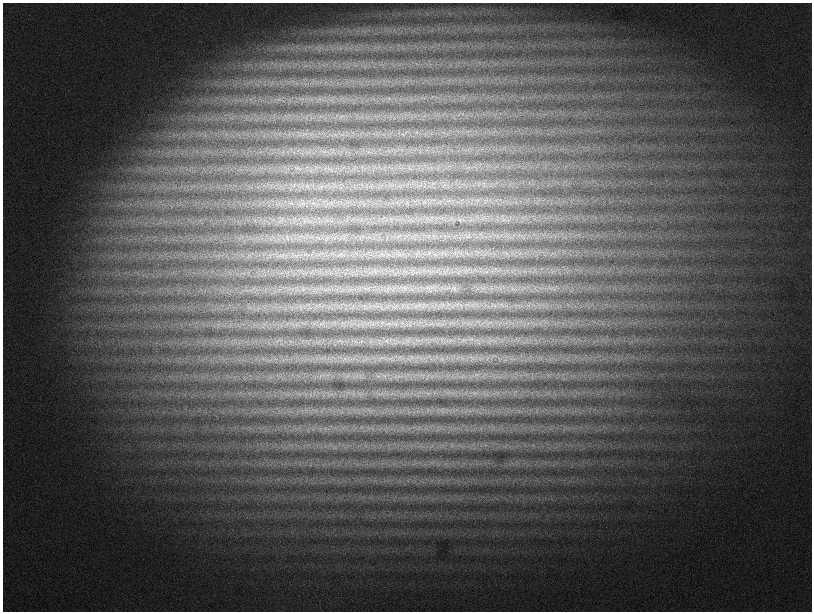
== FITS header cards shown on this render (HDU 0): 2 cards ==
NAXIS1  =                 1619
NAXIS2  =                 1219

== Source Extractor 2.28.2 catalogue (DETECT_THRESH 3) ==
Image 1619 x 1219 px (HDU 0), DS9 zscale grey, zoomed out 1/2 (1 PNG px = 2 x 2 image px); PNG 814 x 614 px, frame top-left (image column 2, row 1218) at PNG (3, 3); no overlay
Background 1490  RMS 71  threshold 212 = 3 sigma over >= 5 px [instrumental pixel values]
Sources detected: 152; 2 cannot appear on this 1/2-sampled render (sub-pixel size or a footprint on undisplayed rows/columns) and are not listed; the other 150 listed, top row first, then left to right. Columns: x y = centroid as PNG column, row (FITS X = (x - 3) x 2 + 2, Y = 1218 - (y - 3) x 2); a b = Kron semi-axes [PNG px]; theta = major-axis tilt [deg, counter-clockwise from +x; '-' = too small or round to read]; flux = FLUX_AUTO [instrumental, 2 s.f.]
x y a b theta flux
311 99 5 2 - 19000
293 117 4 2 - 14000
308 152 4 2 - 17000
332 152 4 2 - 13000
300 169 6 1 -75 10000
308 188 5 1 - 9800
477 201 7 3 -57 22000
313 203 10 3 27 41000
298 219 4 2 - 14000
458 219 11 2 -11 36000
315 221 5 2 - 19000
330 221 5 3 - 18000
495 235 3 2 - 12000
508 235 5 2 - 13000
476 236 6 2 -24 23000
287 237 8 3 -53 24000
319 237 4 2 - 13000
328 237 3 2 - 11000
425 253 5 3 - 22000
455 253 5 3 - 31000
438 254 6 2 -30 18000
445 254 4 2 - 16000
467 254 5 2 - 13000
259 255 3 2 - 8600
294 255 9 4 27 48000
304 255 5 3 - 26000
317 255 6 5 - 45000
428 270 5 2 - 13000
467 270 8 4 -72 35000
350 271 4 2 - 12000
375 271 4 3 - 23000
412 271 3 2 - 12000
455 271 6 3 8 37000
464 271 11 2 -51 19000
478 271 7 2 -48 24000
492 271 6 4 1 43000
369 272 3 3 - 16000
444 272 7 3 -57 26000
484 287 6 3 -37 27000
511 287 4 2 - 15000
368 288 5 2 - 23000
405 288 11 6 21 76000
443 288 10 3 -34 29000
450 288 13 3 -28 42000
454 288 7 4 -59 37000
483 288 6 2 -49 21000
287 289 7 2 74 16000
328 289 6 3 -12 26000
343 289 6 3 -62 28000
352 289 4 2 - 14000
391 289 8 5 -42 46000
433 289 4 2 - 16000
293 290 4 2 - 15000
388 305 8 8 - 66000
442 305 13 8 25 68000
446 305 8 4 -71 32000
456 305 12 3 -29 51000
478 305 10 4 -44 42000
485 305 9 4 25 53000
502 305 10 5 -33 63000
507 305 6 4 72 31000
300 306 4 2 - 17000
346 306 6 4 60 35000
353 306 9 4 64 29000
362 306 12 7 -19 84000
375 306 8 6 29 69000
417 306 21 8 3 170000
461 306 6 5 - 41000
469 306 9 6 3 78000
495 306 8 4 46 46000
528 306 5 3 - 36000
544 306 5 2 - 21000
315 307 6 3 -53 29000
341 307 6 5 - 49000
398 307 6 5 - 57000
435 307 12 4 50 31000
453 307 6 2 -45 23000
295 308 12 4 -31 50000
496 322 5 3 - 30000
323 323 8 6 58 52000
333 323 10 4 42 48000
381 323 14 9 -8 110000
413 323 9 4 -60 37000
423 323 8 3 -21 55000
438 323 12 8 -3 100000
459 323 6 3 -85 23000
475 323 6 4 -12 46000
491 323 5 4 - 38000
505 323 9 4 6 76000
517 323 13 6 -7 110000
540 323 9 3 76 25000
315 324 6 2 63 23000
354 324 11 6 -31 78000
393 324 16 8 5 140000
407 324 7 5 68 49000
418 324 8 7 - 73000
468 324 9 4 41 43000
480 324 7 3 -20 36000
287 325 8 4 5 59000
295 325 8 5 29 61000
341 325 6 4 -24 43000
367 325 16 5 -19 110000
459 339 5 3 - 26000
472 339 5 4 - 32000
394 340 12 6 -48 48000
417 340 13 7 -7 120000
427 340 12 8 13 100000
342 341 6 4 -33 39000
404 341 6 4 -75 37000
448 341 10 4 -9 72000
474 341 9 3 27 46000
503 341 6 2 -40 24000
526 341 7 2 73 15000
328 342 4 2 - 14000
356 342 10 3 -29 50000
370 342 8 2 83 16000
379 342 9 3 -80 26000
386 342 12 6 -32 72000
461 342 10 2 34 32000
490 342 5 3 - 25000
239 343 4 2 - 13000
303 343 7 4 13 41000
497 356 5 2 - 14000
325 357 6 1 -35 14000
332 357 6 3 -54 28000
427 357 4 2 - 16000
389 358 10 4 14 73000
416 358 7 4 -42 45000
442 358 9 7 88 51000
466 358 5 2 - 14000
473 358 6 5 - 45000
481 358 4 2 - 15000
502 358 4 2 - 15000
345 359 11 3 15 65000
370 359 3 3 - 17000
408 359 9 4 -17 64000
434 359 8 6 -63 51000
452 359 5 4 - 37000
487 359 4 3 - 27000
512 359 6 3 73 21000
380 360 4 2 - 20000
330 375 5 2 - 11000
450 375 7 2 -26 25000
356 376 6 3 -82 24000
378 376 8 2 9 32000
398 376 4 4 - 29000
406 376 8 2 6 33000
444 376 5 2 - 20000
482 376 4 3 - 23000
474 393 5 2 - 15000
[2 sub-pixel or undisplayed-footprint detections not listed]